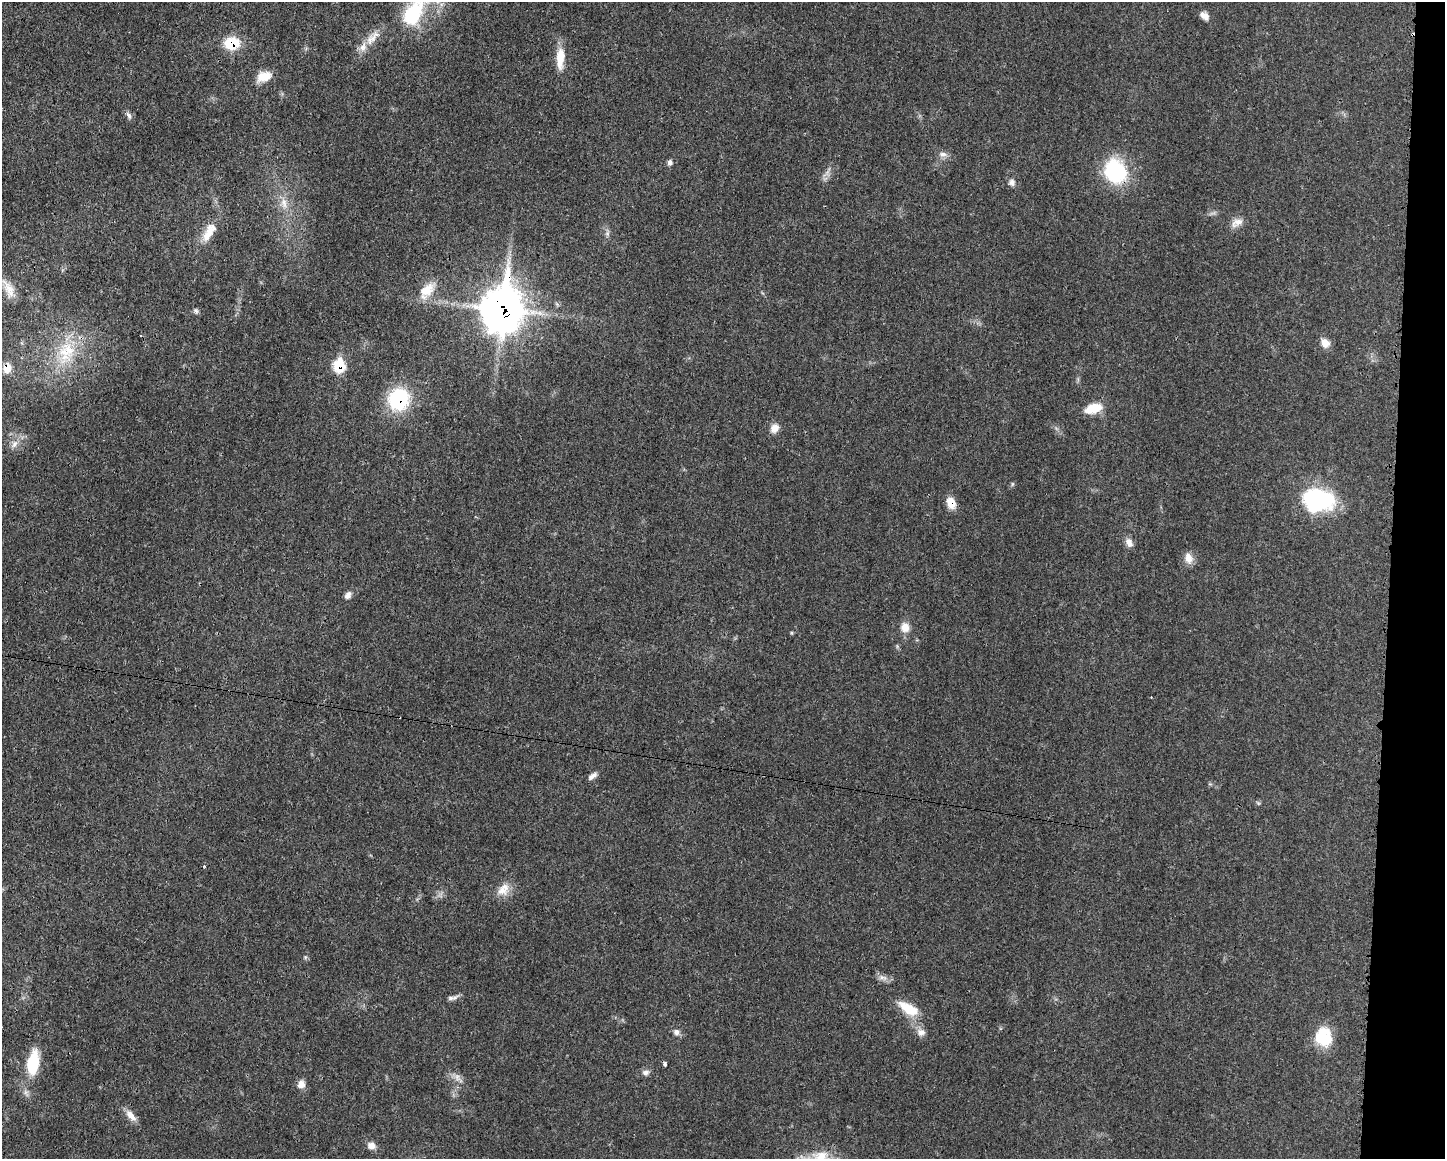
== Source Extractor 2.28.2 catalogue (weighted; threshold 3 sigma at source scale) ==
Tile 6 of 3 x 4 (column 3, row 2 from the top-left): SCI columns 3000-4442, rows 2323-3479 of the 4674 x 4642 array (HDU 1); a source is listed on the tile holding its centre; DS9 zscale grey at full resolution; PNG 1447 x 1161 px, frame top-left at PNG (2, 2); no overlay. Shown black and unused: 4% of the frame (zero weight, under 3 of 4 exposures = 1% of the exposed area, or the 3 px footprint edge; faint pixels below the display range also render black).
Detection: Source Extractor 2.28.2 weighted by HDU 2 'WHT'; one run over the whole footprint, this tile lists its part. Background 0.021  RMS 0.0023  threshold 0.0102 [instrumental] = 3 sigma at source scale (4.5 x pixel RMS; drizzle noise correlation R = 1.50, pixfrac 1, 0.05/0.05 arcsec/px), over >= 5 px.
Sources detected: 53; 1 cosmic-ray / hot-pixel residue — not listed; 1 inside a brighter listed object's ellipse — not listed separately; the other 51 listed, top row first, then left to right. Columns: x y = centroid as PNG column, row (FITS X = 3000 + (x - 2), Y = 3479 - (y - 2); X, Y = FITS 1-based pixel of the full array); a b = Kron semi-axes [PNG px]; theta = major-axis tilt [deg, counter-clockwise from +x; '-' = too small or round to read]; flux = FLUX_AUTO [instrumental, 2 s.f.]
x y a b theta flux
413 13 43 23 59 17
1204 16 12 7 -41 1.6
372 38 29 11 47 3.4
232 43 17 14 5 6.9
560 58 28 10 88 4.3
264 77 17 11 20 3.5
129 115 12 6 -63 0.77
943 154 12 6 -5 1
670 162 8 6 85 0.72
1115 171 27 23 -67 18
827 172 19 7 61 1.4
1012 182 9 8 - 0.99
284 203 18 9 -78 2.8
1237 222 17 10 30 2
209 232 30 12 60 4.3
607 233 11 6 81 0.79
8 289 27 11 -64 3.2
427 290 26 14 49 4.4
503 309 20 15 82 460
196 311 8 6 -54 0.55
1325 343 11 9 -53 2.1
66 353 39 25 73 13
339 366 10 8 82 9.9
7 368 8 7 - 3.7
398 399 22 20 73 17
1093 408 19 10 17 5.2
775 428 12 9 57 2
15 444 12 7 63 1.4
1012 484 6 4 89 0.31
1318 499 29 21 -8 29
951 503 12 9 -70 3.1
1129 543 12 8 -59 1.6
1189 558 14 9 -75 2.1
348 595 9 7 59 1.1
905 627 13 11 -77 2.3
592 776 13 6 34 0.96
1258 803 7 4 -45 0.34
204 866 3 3 - 0.32
503 890 19 14 48 3.1
883 978 15 7 -15 1.2
451 998 10 6 1 0.74
908 1009 24 11 -31 6.4
676 1032 9 8 - 0.99
921 1032 12 10 -10 1.5
1323 1037 22 18 -79 8.5
33 1063 28 12 81 9.8
645 1072 10 8 0 0.96
458 1078 18 7 -45 1.6
301 1084 10 9 - 1.6
131 1116 19 8 -50 2.1
371 1146 10 8 -20 1.6
Overlapping masked pixels (flux is a lower limit): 7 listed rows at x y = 232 43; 1115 171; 503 309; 339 366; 7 368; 398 399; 951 503
Isophote crosses this tile's border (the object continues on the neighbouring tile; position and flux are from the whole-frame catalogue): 1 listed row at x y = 413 13